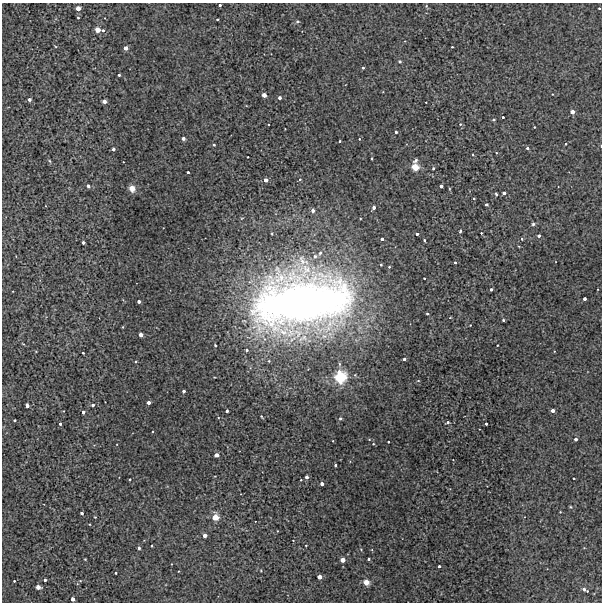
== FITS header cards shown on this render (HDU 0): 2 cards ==
NAXIS1  =                  600 / Width of image
NAXIS2  =                  600 / Height of image

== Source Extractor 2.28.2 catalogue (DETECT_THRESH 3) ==
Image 600 x 600 px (HDU 0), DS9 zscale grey, 1 PNG px = 1 image px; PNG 604 x 604 px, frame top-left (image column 1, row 600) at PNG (2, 3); no overlay
Background 88.8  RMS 0.58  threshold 1.75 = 3 sigma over >= 5 px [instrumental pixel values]
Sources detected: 130; all 130 listed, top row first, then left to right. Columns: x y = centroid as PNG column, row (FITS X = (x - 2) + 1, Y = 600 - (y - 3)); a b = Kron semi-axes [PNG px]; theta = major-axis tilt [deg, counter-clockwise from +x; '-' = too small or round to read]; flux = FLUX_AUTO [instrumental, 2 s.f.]
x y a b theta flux
220 5 3 3 - 130
426 6 4 4 - 40
78 8 3 3 - 1100
599 8 3 2 - 41
78 18 3 3 - 38
217 19 3 2 - 44
297 21 4 4 - 76
97 30 4 3 - 1200
103 30 3 3 - 61
452 47 2 2 - 31
126 48 3 3 - 600
400 61 4 4 - 53
363 68 3 3 - 50
119 75 3 3 - 80
264 95 3 3 - 870
279 98 3 3 - 190
29 99 3 3 - 160
104 101 3 3 - 450
572 112 3 3 - 650
503 117 3 3 - 59
493 120 3 3 - 66
460 124 5 4 - 41
534 127 2 2 - 30
396 132 3 3 - 88
183 138 3 3 - 260
359 139 3 3 - 33
340 141 3 2 - 51
566 144 3 2 - 25
214 145 3 3 - 53
601 146 3 2 - 34
527 148 3 3 - 83
113 149 3 3 - 200
496 153 3 2 - 27
473 155 3 2 - 33
248 157 2 2 - 27
50 161 5 3 - 39
415 167 5 4 - 3100
433 168 3 3 - 60
188 172 3 3 - 78
300 179 4 3 - 41
266 180 3 3 - 370
88 186 3 3 - 170
441 186 3 3 - 170
132 188 7 6 - 250
504 193 3 3 - 160
496 194 4 3 - 50
474 198 3 2 - 39
486 204 3 3 - 82
374 207 3 3 - 290
313 211 3 3 - 330
533 224 5 4 - 64
460 231 4 3 - 64
481 233 2 2 - 32
272 234 3 2 - 28
417 234 3 3 - 150
539 236 3 3 - 130
382 239 3 3 - 120
522 239 4 4 - 49
424 240 3 2 - 55
83 242 3 3 - 120
320 253 5 5 - 80
315 256 5 5 - 150
302 260 16 9 -70 450
455 262 3 3 - 46
381 265 3 3 - 55
389 267 3 3 - 38
424 278 3 2 - 28
491 289 3 3 - 93
585 299 3 3 - 190
139 301 3 3 - 250
302 302 89 47 7 32000
427 314 3 2 - 51
503 320 3 3 - 56
123 327 3 2 - 23
141 335 3 3 - 610
215 345 3 3 - 41
497 345 3 2 - 28
247 350 3 3 - 73
83 353 3 3 - 45
404 359 3 3 - 130
135 361 3 3 - 46
339 364 5 3 - 56
340 377 4 4 - 13000
418 381 4 3 - 32
184 391 3 3 - 170
148 403 3 3 - 280
27 405 3 3 - 280
93 405 3 3 - 110
227 411 3 3 - 110
553 411 3 3 - 340
83 412 3 3 - 120
261 416 3 2 - 33
340 418 5 4 - 51
14 420 3 3 - 63
448 422 4 3 - 62
60 424 3 3 - 77
486 424 3 3 - 92
576 439 3 3 - 210
333 441 3 2 - 19
388 442 3 2 - 45
373 444 3 2 - 26
216 455 3 3 - 670
335 465 3 3 - 58
307 477 3 3 - 230
574 478 2 2 - 29
130 479 3 3 - 44
322 484 3 3 - 400
560 512 3 2 - 25
82 513 3 3 - 110
215 517 4 3 - 2900
205 535 3 3 - 620
293 540 2 2 - 23
306 545 3 2 - 28
151 546 2 2 - 35
139 548 3 3 - 110
85 559 3 3 - 28
369 559 3 3 - 57
343 560 3 3 - 1100
171 564 3 2 - 20
439 566 3 3 - 100
261 571 3 2 - 25
116 573 3 2 - 41
320 577 3 3 - 640
45 580 3 3 - 97
14 581 3 3 - 36
80 581 5 3 - 32
366 582 3 3 - 1900
38 587 3 3 - 690
584 589 6 3 -36 120
73 599 3 3 - 380
At the frame edge (FLAGS 8, measured only in part): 2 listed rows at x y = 220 5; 601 146